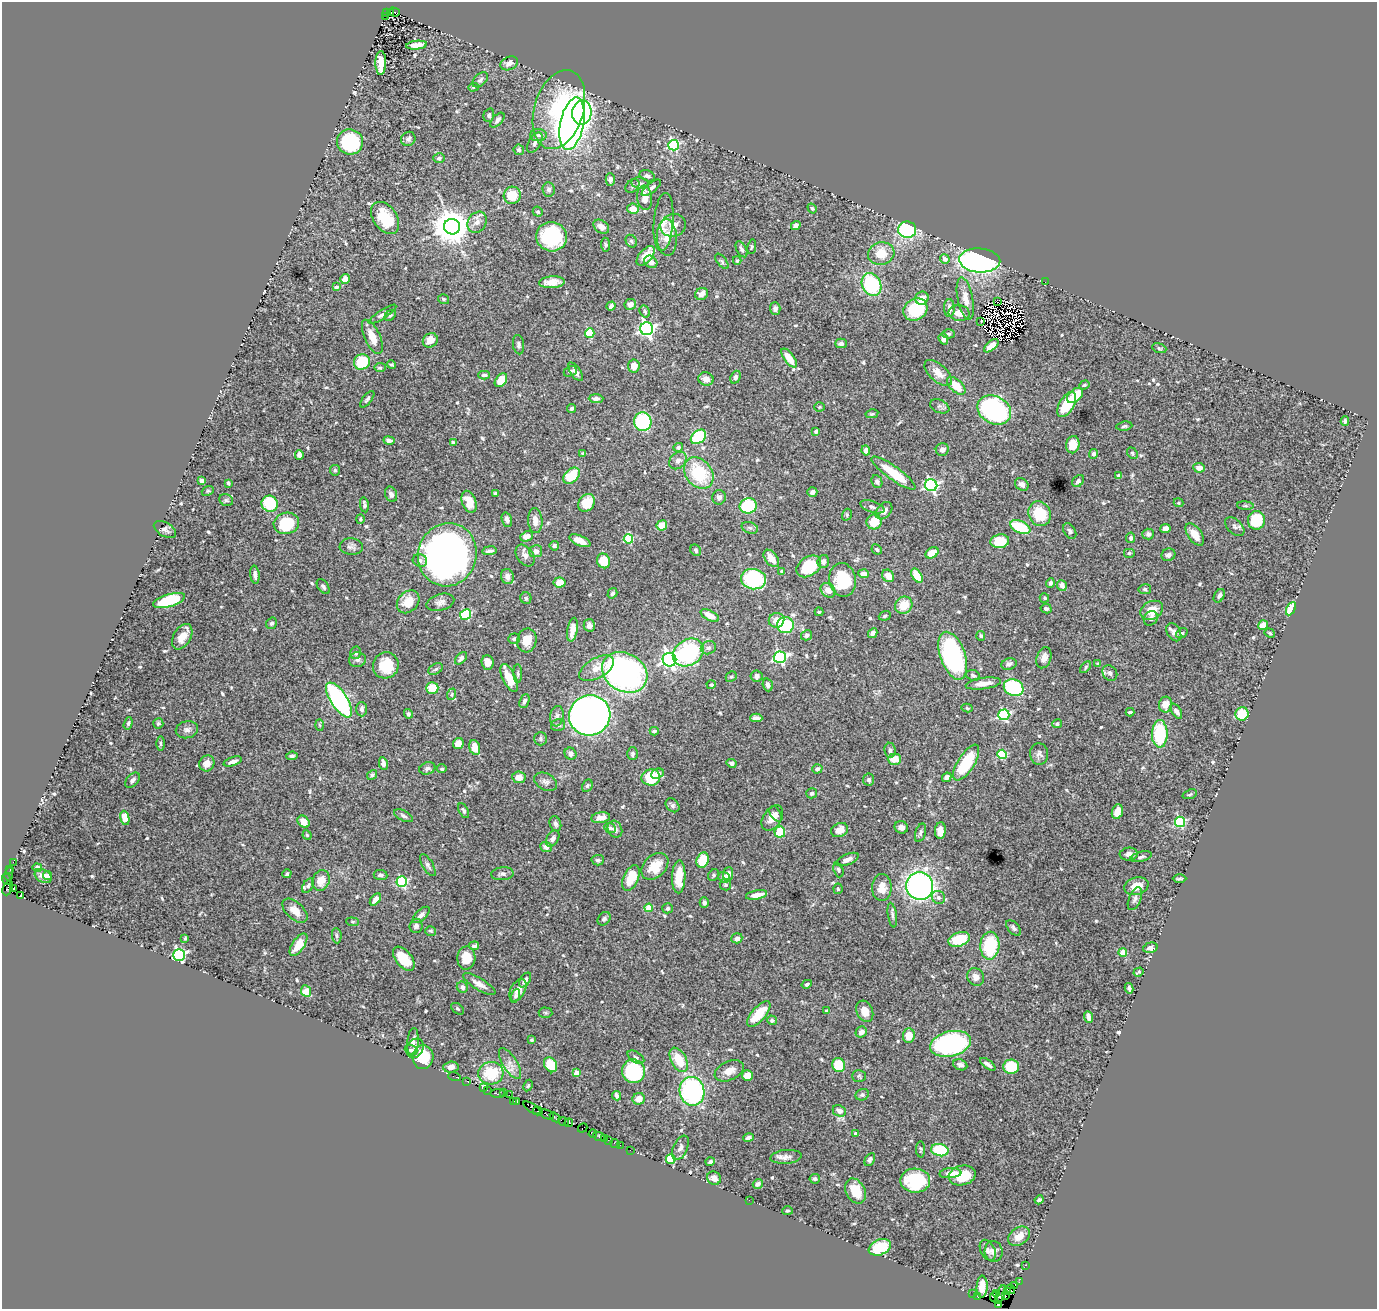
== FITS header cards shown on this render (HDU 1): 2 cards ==
NAXIS1  =                 1375
NAXIS2  =                 1307

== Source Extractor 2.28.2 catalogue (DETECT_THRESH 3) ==
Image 1375 x 1307 px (HDU 1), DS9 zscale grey, 1 PNG px = 1 image px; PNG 1379 x 1311 px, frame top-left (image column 1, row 1307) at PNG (2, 2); each listed source drawn as its Kron ellipse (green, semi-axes under 4 px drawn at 4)
Background 1.48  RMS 0.028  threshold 0.0826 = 3 sigma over >= 5 px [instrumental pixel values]
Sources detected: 642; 10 with non-positive FLUX_AUTO (blend fragments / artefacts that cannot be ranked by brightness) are neither listed nor drawn; of the other 632, the 500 brightest by FLUX_AUTO listed and drawn (132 fainter detections omitted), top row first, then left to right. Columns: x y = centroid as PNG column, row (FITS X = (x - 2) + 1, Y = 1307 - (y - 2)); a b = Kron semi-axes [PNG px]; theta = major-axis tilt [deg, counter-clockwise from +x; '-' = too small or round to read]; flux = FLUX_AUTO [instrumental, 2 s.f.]
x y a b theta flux
386 12 3 2 - 150
390 12 3 2 - 320
394 12 6 3 -17 370
385 16 2 2 - 230
417 45 10 4 5 14
381 63 12 5 89 28
509 63 9 6 22 11
480 80 9 5 43 5.1
473 87 5 4 - 2.8
559 110 40 24 73 210
582 113 12 9 83 450
489 115 7 5 73 4.1
497 120 9 5 48 6.6
572 124 26 11 78 1500
538 135 8 6 2 6.3
408 139 7 7 - 5.8
350 142 13 12 - 140
535 143 11 6 60 7
674 145 5 5 - 210
519 150 5 5 - 5.6
439 158 6 5 - 4.5
647 176 8 5 -20 6.3
610 179 6 4 89 6.8
640 183 9 5 -8 5.6
633 186 8 5 42 4.2
651 188 11 4 39 8.3
549 189 7 6 - 6.3
512 195 8 8 - 38
645 198 12 7 -84 21
812 208 5 4 - 3
633 209 6 5 - 22
538 212 5 4 - 3.6
385 218 18 11 -54 69
477 222 11 9 57 12
664 222 29 10 86 24
673 225 13 11 16 17
796 226 5 4 - 9
452 227 8 7 - 4400
601 227 8 6 -36 13
907 230 9 8 - 220
551 237 15 14 - 120
667 237 18 10 -86 21
631 241 7 5 -62 4.1
606 245 7 4 -83 3.2
752 247 7 4 80 2.8
741 249 9 4 -62 5.3
881 254 13 11 13 36
646 256 12 6 48 30
945 259 5 5 - 11
980 260 20 12 -4 480
722 261 9 4 -53 3.4
737 261 4 3 - 2.7
651 262 7 5 -39 11
345 279 5 4 - 15
552 282 13 6 4 18
1045 282 2 2 - 14
871 285 12 9 -65 150
336 287 4 3 - 5.9
702 294 7 6 - 11
922 298 7 6 - 17
965 298 21 7 -78 17
444 299 5 5 - 3.6
997 302 2 2 - 11
630 304 6 5 - 10
611 306 5 4 - 7.1
775 308 6 5 - 7.2
949 308 9 5 88 13
915 309 12 10 36 100
645 312 6 4 -59 3.5
959 313 11 7 -9 16
382 314 16 4 33 7.4
390 315 6 4 45 3
981 321 3 2 - 2.6
647 329 6 6 - 570
590 333 5 4 - 86
949 334 6 4 -1 3
372 337 18 7 -65 26
943 339 5 4 - 9.4
430 340 8 7 - 18
841 343 6 5 - 6.3
519 345 9 5 -82 4.8
991 346 8 4 41 18
1159 348 7 4 -19 3.1
789 358 11 5 -53 34
362 362 8 7 - 60
391 365 4 3 - 2.6
634 366 6 6 - 18
380 368 5 4 - 4.3
570 371 7 5 25 3.8
576 372 11 5 -56 8.2
938 373 17 8 -42 20
484 375 6 4 0 4.1
735 377 7 5 67 4.2
706 379 7 6 - 13
501 380 8 5 53 30
1084 385 5 4 - 2.7
956 386 11 6 -43 36
1075 395 9 6 41 41
367 399 10 4 52 5.1
596 399 7 4 -1 7.2
1067 404 14 7 59 58
940 406 10 6 -23 5.6
819 407 5 4 - 2.6
572 408 4 3 - 3.4
994 410 18 14 -29 300
872 414 6 4 11 2.6
1345 421 5 3 - 3.1
643 422 9 8 - 130
1124 426 8 4 7 4
816 431 3 3 - 4.9
698 437 8 6 41 100
389 440 5 4 - 7.6
453 442 4 3 - 5
1073 445 9 6 80 27
678 447 5 4 - 4.6
942 449 6 6 - 8.4
866 450 5 4 - 7
1132 453 6 4 -51 2.7
583 454 4 3 - 4.3
1094 454 5 4 - 4.9
299 455 5 4 - 9.4
678 461 10 7 46 10
1199 468 6 5 - 13
335 470 5 5 - 2.8
699 473 17 13 -52 100
893 473 26 6 -36 68
572 476 9 6 44 53
1119 476 4 4 - 5.4
202 481 4 4 - 8.5
877 481 6 5 - 4.4
1078 481 7 5 48 4.3
228 483 4 3 - 3.6
1022 484 7 5 -35 8.9
931 485 6 6 - 360
208 491 6 4 21 2.8
812 492 5 4 - 7.1
495 493 3 3 - 3.3
391 494 8 6 -67 6.9
719 497 7 6 - 7.9
226 500 7 5 -24 3.4
469 502 11 7 -70 24
587 503 9 8 - 43
1178 503 5 4 - 2.9
270 504 8 8 - 84
364 505 8 4 -82 5.4
748 506 8 7 - 100
1245 506 8 4 -4 3.6
872 507 12 5 -18 6.4
884 511 10 7 48 12
1040 514 13 11 -62 69
847 515 6 4 72 2.8
360 519 5 3 - 2.6
507 520 7 5 -72 7.6
1256 520 9 8 - 84
535 521 12 7 -86 15
874 522 7 7 - 40
286 523 13 10 12 71
662 525 5 5 - 27
1020 527 10 6 -24 77
1235 527 11 7 -44 6.6
750 528 8 5 -18 4.8
1165 528 5 4 - 12
165 529 12 7 -30 6.8
1070 531 8 5 -59 4.7
1148 534 6 5 - 4.8
1195 534 13 7 -55 21
527 536 6 4 23 13
1131 538 5 4 - 5.7
628 539 5 4 - 97
580 541 11 5 -23 24
1000 541 9 7 8 54
554 546 5 4 - 3.3
351 547 11 8 -2 7.3
877 549 5 4 - 3.7
696 550 6 5 - 3.7
489 551 7 3 7 5.1
536 551 6 6 - 11
932 553 7 5 32 27
1129 553 6 5 - 3.2
447 555 32 29 73 940
525 555 12 8 -56 10
1168 555 7 6 - 7.7
771 558 10 6 -52 22
420 560 7 6 - 6.5
604 561 7 6 - 43
823 562 6 5 - 7.3
809 566 13 9 34 56
782 572 4 4 - 2.8
863 574 5 4 - 14
255 575 9 4 -85 7.8
888 576 6 5 - 17
917 576 8 4 -57 40
507 577 7 6 - 9.7
753 579 12 10 -9 150
842 580 17 13 -78 84
559 582 6 5 - 19
1050 583 5 4 - 4.3
1062 585 5 4 - 9.4
323 587 8 5 -54 4.8
1145 589 6 5 - 3.2
828 590 8 6 -43 16
612 593 5 4 - 4.5
1219 596 7 5 60 4.9
526 598 6 5 - 3.6
1044 598 5 4 - 3.1
169 600 16 6 16 100
408 602 13 10 47 29
440 602 14 8 16 10
904 605 9 8 - 34
1046 609 6 4 -14 4.4
1291 609 7 4 63 39
1152 610 12 9 28 32
819 612 4 3 - 2.6
466 614 5 5 - 120
710 616 10 5 -28 19
885 616 6 4 20 4.7
1151 618 8 6 51 5.5
776 620 8 7 - 20
272 623 6 5 - 4.7
589 625 6 6 - 7.7
785 625 8 8 - 92
1263 625 5 4 - 17
572 630 12 5 80 24
1174 632 9 6 -59 8.2
873 633 5 4 - 6.5
1182 633 6 4 36 4.6
1270 633 5 4 - 2.8
807 635 6 5 - 4.2
981 636 5 4 - 3
182 637 14 8 60 25
514 639 6 5 - 4.9
527 640 12 9 77 28
708 648 8 6 20 5.7
688 652 16 12 34 190
356 653 6 5 - 5.1
953 656 25 12 -71 330
780 657 6 5 - 290
461 658 7 4 49 6.1
1044 658 11 7 72 13
357 660 8 7 - 6.2
669 660 7 6 - 650
488 662 7 6 - 11
1009 664 8 5 17 7
1098 664 4 4 - 2.6
386 665 13 12 - 52
1085 667 7 4 49 3.4
596 668 19 10 30 25
436 669 8 5 28 4.2
625 672 24 19 -32 560
518 673 9 4 -88 3.4
1110 673 8 7 - 6.3
973 675 7 5 -23 4.4
756 676 6 5 - 7.5
731 677 6 5 - 3
509 678 15 6 -65 36
983 684 18 5 8 17
711 685 4 4 - 3.2
768 685 6 5 - 6.5
432 688 6 6 - 34
1014 688 10 8 -21 140
452 694 6 3 71 2.6
339 700 20 8 -57 320
524 701 7 4 67 5.6
1165 705 8 6 82 24
967 708 6 4 -14 3.1
362 709 7 5 -90 7
1176 711 8 4 -57 7.2
1130 712 4 3 - 2.7
408 714 5 4 - 4.3
1242 714 6 6 - 46
590 715 21 20 - 1100
1004 715 5 5 - 210
557 716 10 6 82 6.2
756 718 6 4 0 7.5
128 723 6 4 73 2.9
158 723 5 5 - 3.2
1057 724 5 4 - 3.9
319 725 6 4 -88 2.6
558 725 7 5 15 5.5
187 730 11 8 13 9
654 731 4 4 - 3.5
1160 734 14 7 90 120
540 739 6 6 - 4.3
161 743 7 3 -90 3.2
458 744 6 5 - 19
475 747 7 5 -74 29
890 750 7 5 -82 5.1
571 754 6 5 - 7.3
632 754 6 5 - 5.2
1002 754 5 4 - 100
1039 754 11 9 -85 8.1
292 756 6 3 7 3.7
894 759 7 5 1 27
233 761 9 4 18 8.3
207 763 8 7 - 16
731 763 5 4 - 3.8
966 763 20 8 58 90
383 764 6 4 -79 7.4
427 768 8 6 17 5.7
442 769 4 4 - 3.7
817 769 5 4 - 6.3
657 774 6 5 - 8.1
372 775 6 4 47 3.7
519 777 6 6 - 17
651 777 9 8 - 77
947 777 5 4 - 9.1
132 780 9 5 50 6.7
869 780 6 5 - 4.2
546 782 12 8 -28 8.8
587 786 6 5 - 3.2
812 793 5 5 - 4.4
1190 794 7 4 19 3.2
672 805 8 6 -45 4.6
464 811 8 4 -61 4.2
1117 812 7 5 70 20
776 814 8 5 -57 6.2
403 816 10 5 -27 5.1
125 818 7 4 -77 32
601 818 9 5 9 11
772 818 14 9 56 18
303 822 7 5 -49 18
1180 822 5 5 - 170
555 824 8 5 -70 5.6
901 827 7 6 - 10
610 828 6 5 - 4.1
615 829 9 7 -63 9.2
840 830 9 6 27 21
940 831 8 5 86 18
780 832 5 5 - 50
920 833 9 5 73 4.7
307 835 5 4 - 2.7
553 839 9 5 57 6.7
546 847 6 5 - 10
1129 854 9 6 5 9.3
1141 857 11 5 15 5.1
847 859 12 5 23 9.8
598 860 6 5 - 4.6
702 860 8 6 70 56
13 862 2 2 - 43
428 865 12 5 -59 6.4
655 866 15 11 45 37
37 868 5 4 - 7.1
10 869 3 2 - 87
838 870 7 5 -70 3.7
9 874 7 4 80 240
287 874 4 4 - 3.7
502 874 11 6 4 6.5
728 874 7 5 84 11
381 875 7 5 -5 5.9
714 875 6 5 - 3.1
43 876 9 6 -32 12
48 876 4 4 - 4.7
679 877 16 6 88 52
724 877 6 5 - 15
631 878 14 7 66 40
6 879 6 2 -70 250
1179 879 7 2 1 2.8
321 880 10 8 69 24
402 882 5 5 - 200
725 885 6 5 - 3.3
308 886 8 5 57 4
920 886 14 13 - 620
1136 886 12 8 16 27
882 887 13 10 89 21
8 888 7 5 66 310
13 889 3 3 - 490
838 889 5 4 - 2.8
756 895 11 4 10 20
20 896 4 3 - 830
938 897 7 6 - 5.7
1135 899 12 6 67 6.8
375 900 7 4 51 13
704 903 5 4 - 5.7
649 908 4 4 - 39
668 908 5 5 - 4.4
295 911 15 8 -43 19
421 915 10 5 44 7.6
892 915 12 4 -81 5.6
604 919 7 5 49 4.7
353 922 6 4 -5 2.7
416 926 7 6 - 5.3
1014 928 9 5 -48 5.1
431 931 5 4 - 2.8
337 936 8 5 -85 4
185 938 4 3 - 2.8
737 938 5 5 - 6.9
959 939 11 6 19 66
298 945 13 6 56 24
474 946 5 4 - 4.7
990 946 14 9 88 110
1150 948 7 5 15 5.8
1123 953 4 4 - 44
179 955 6 6 - 380
466 958 11 9 86 31
404 959 14 8 -51 51
1138 972 5 3 - 2.7
976 977 9 8 - 12
525 980 8 5 57 6.9
479 984 18 6 -31 14
807 984 5 3 - 3.6
462 987 6 5 - 8.2
1129 988 5 3 - 4.4
518 990 12 7 61 18
306 991 6 5 - 31
515 996 7 4 70 3.8
457 1009 7 4 -37 3
826 1011 3 3 - 5.1
865 1011 11 8 -64 21
545 1013 7 5 -2 3.1
759 1014 16 7 48 51
1089 1017 6 4 -68 11
772 1020 5 4 - 4.7
861 1032 6 5 - 11
909 1036 7 6 - 26
531 1040 3 3 - 2.7
413 1042 14 5 85 9.4
951 1044 21 12 13 320
415 1048 10 8 58 8.2
411 1050 6 4 -18 3.5
423 1057 12 10 87 63
636 1057 9 5 -34 4.4
679 1060 13 7 -61 45
510 1064 18 7 -58 14
988 1064 9 4 -36 6.6
550 1065 8 6 -58 44
839 1065 7 6 - 55
960 1065 7 5 -24 6.9
451 1067 7 5 4 6.8
1011 1067 8 7 - 70
634 1071 12 11 - 140
729 1071 15 9 25 19
491 1073 12 11 - 34
577 1073 4 4 - 26
454 1076 6 2 -18 40
747 1076 5 5 - 24
859 1076 7 5 1 3.1
467 1081 3 2 - 2.7
528 1086 6 4 63 2.5
484 1088 4 3 - 7.9
487 1090 2 2 - 4.9
692 1091 14 12 -80 300
498 1093 7 3 0 130
504 1093 2 2 - 63
509 1095 2 2 - 34
862 1095 7 5 24 4.1
617 1096 5 4 - 7.3
639 1099 6 6 - 18
514 1101 3 2 - 62
517 1101 3 3 - 53
532 1108 10 3 -33 280
538 1111 5 3 - 120
839 1111 7 5 -22 10
547 1114 7 3 -24 310
555 1117 6 3 -41 290
564 1121 5 3 - 170
569 1123 4 3 - 60
583 1128 5 3 - 120
593 1134 4 3 - 130
855 1134 4 4 - 3.3
599 1137 6 3 -25 130
748 1137 5 4 - 5.5
604 1138 3 2 - 80
608 1140 2 2 - 84
615 1143 5 2 - 56
620 1145 2 2 - 54
680 1148 13 7 65 8.2
921 1149 8 4 -89 3
630 1150 2 2 - 36
940 1150 9 6 -11 78
786 1157 15 7 5 10
671 1159 5 4 - 93
870 1160 7 4 62 4.4
710 1162 4 3 - 4.7
950 1173 11 5 5 18
962 1175 14 10 13 49
714 1178 7 6 - 12
815 1179 5 5 - 3.8
915 1181 15 12 -2 110
758 1184 5 4 - 4.6
856 1191 13 9 -63 34
749 1200 2 2 - 14
1039 1200 4 3 - 4.3
787 1211 5 4 - 2.8
1019 1236 12 8 35 21
880 1247 12 7 24 69
988 1250 11 7 -63 5.9
994 1251 10 9 - 10
1025 1265 2 2 - 16
1019 1282 3 2 - 22
1014 1286 3 2 - 120
982 1287 11 5 87 18
1010 1289 5 2 - 120
1008 1292 4 2 - 110
997 1293 4 2 - 46
973 1294 2 2 - 28
1001 1294 10 4 70 530
1005 1295 3 2 - 85
978 1296 4 3 - 43
994 1297 5 3 - 47
999 1305 3 2 - 22
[132 fainter detections neither listed nor drawn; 10 non-positive-flux detections neither listed nor drawn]